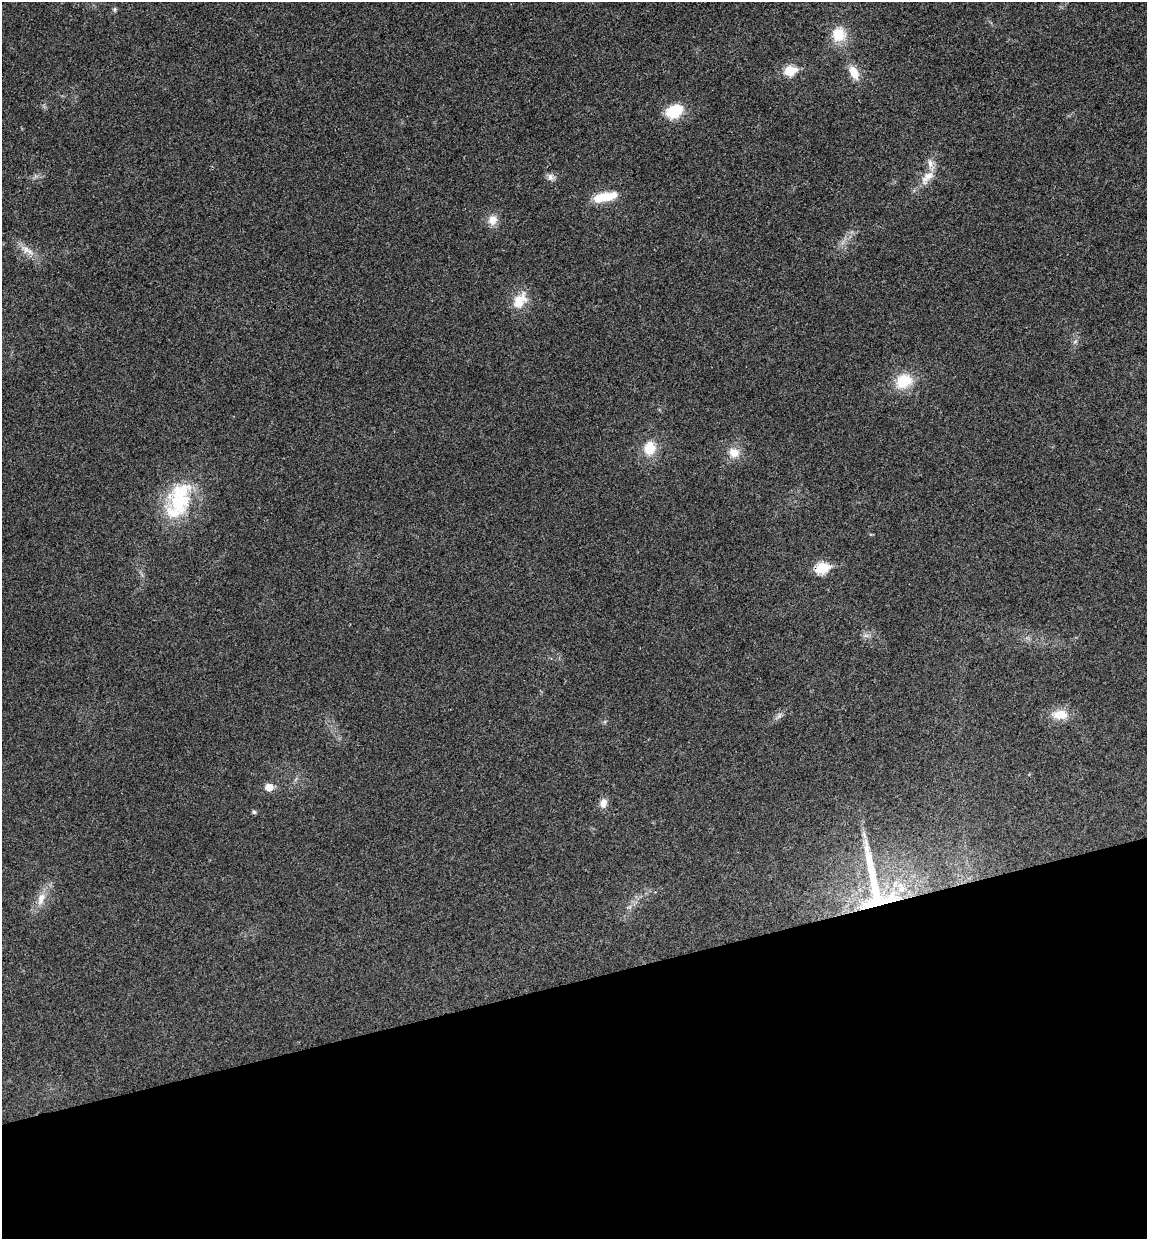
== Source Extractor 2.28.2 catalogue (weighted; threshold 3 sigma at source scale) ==
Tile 14 of 4 x 4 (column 2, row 4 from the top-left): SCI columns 1300-2444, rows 58-1294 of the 5004 x 5061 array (HDU 1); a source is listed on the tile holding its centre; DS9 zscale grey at full resolution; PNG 1149 x 1241 px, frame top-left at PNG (2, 2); no overlay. Shown black and unused: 21% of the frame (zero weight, under 3 of 4 exposures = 6% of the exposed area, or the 3 px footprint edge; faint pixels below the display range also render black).
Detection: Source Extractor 2.28.2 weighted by HDU 2 'WHT'; one run over the whole footprint, this tile lists its part. Background 0.0185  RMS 0.0064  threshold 0.0287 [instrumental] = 3 sigma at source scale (4.5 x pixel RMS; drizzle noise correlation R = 1.50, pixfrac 1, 0.05/0.05 arcsec/px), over >= 5 px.
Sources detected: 25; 1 inside a brighter object's white glare — not listed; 1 inside a brighter listed object's ellipse — not listed separately; the other 23 listed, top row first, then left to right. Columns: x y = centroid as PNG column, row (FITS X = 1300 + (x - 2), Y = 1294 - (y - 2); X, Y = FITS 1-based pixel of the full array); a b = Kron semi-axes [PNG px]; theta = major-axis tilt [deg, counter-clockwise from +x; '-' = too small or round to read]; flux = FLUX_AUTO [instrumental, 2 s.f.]
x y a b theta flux
115 9 6 4 71 0.95
839 35 17 16 - 15
790 71 6 5 - 34
854 73 15 9 -65 9.4
674 111 18 13 26 20
550 177 10 7 -72 2.6
927 177 23 11 47 8.7
600 198 35 11 16 12
492 220 11 10 - 6.4
26 249 9 8 - 3.8
520 300 25 16 54 12
904 381 18 15 29 19
650 448 15 12 76 13
734 453 14 12 -26 7.6
179 499 45 27 78 47
822 568 7 6 - 47
866 635 7 5 -1 1.7
1060 715 18 11 -2 10
269 787 6 5 - 10
603 803 13 9 87 4.1
254 812 5 5 - 1
875 887 100 33 -78 98
41 899 19 9 71 7.1
Overlapping masked pixels (flux is a lower limit): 2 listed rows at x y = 822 568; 875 887